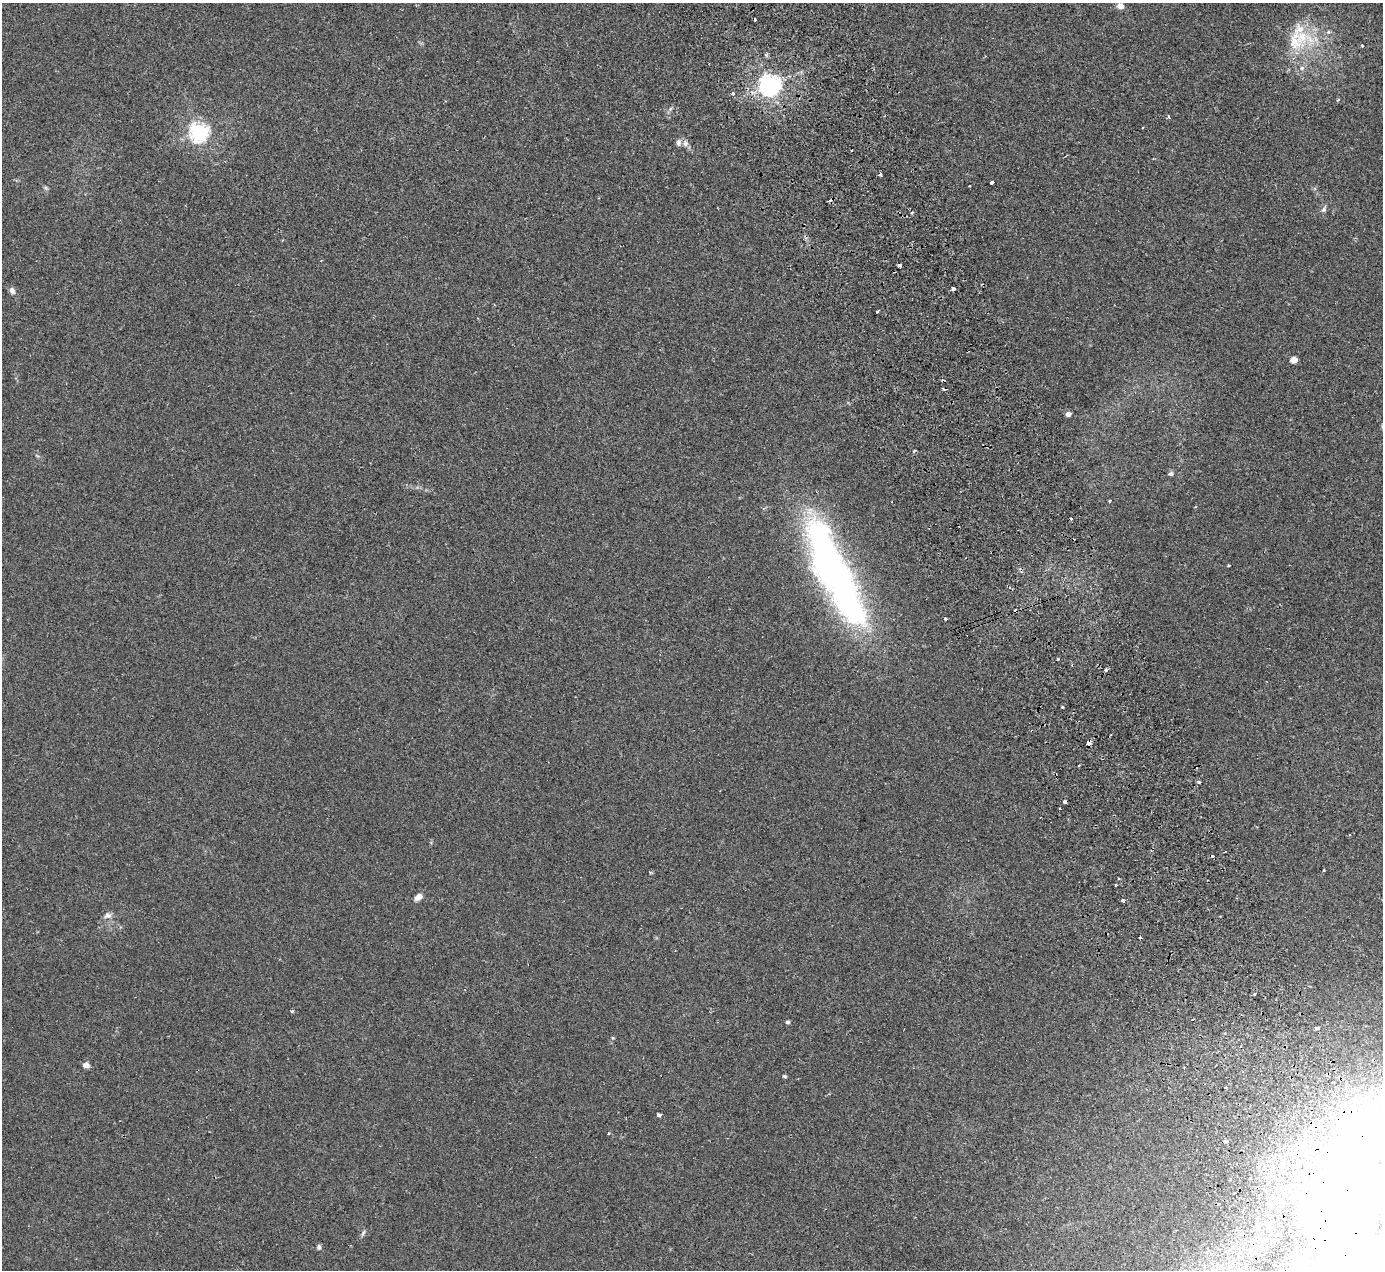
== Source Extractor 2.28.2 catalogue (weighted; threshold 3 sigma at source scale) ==
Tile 6 of 4 x 4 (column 2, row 2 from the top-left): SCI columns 1439-2819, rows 2848-4115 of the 5637 x 5567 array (HDU 1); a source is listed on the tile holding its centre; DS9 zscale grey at full resolution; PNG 1385 x 1272 px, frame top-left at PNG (2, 3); no overlay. Shown black and unused: <1% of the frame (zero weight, under 2 of 3 exposures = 3% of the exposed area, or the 3 px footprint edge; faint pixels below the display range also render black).
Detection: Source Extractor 2.28.2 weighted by HDU 2 'WHT'; one run over the whole footprint, this tile lists its part. Background 0.0185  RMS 0.0063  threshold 0.0286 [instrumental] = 3 sigma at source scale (4.5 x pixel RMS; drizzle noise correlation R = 1.50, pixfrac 1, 0.05/0.05 arcsec/px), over >= 5 px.
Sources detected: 74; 3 inside a brighter object's white glare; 14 cosmic-ray / hot-pixel residue — not listed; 2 inside a brighter listed object's ellipse — not listed separately; the other 55 listed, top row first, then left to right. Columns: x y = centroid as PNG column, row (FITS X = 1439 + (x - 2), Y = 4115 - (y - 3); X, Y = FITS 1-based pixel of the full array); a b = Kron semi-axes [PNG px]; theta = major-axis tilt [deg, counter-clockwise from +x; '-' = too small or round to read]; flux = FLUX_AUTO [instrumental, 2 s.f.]
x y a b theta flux
1120 6 6 5 - 3.9
1328 32 6 4 44 0.93
1302 37 25 18 66 22
1362 46 3 3 - 1.4
1302 68 4 4 - 2.2
770 85 7 7 - 360
733 93 3 3 - 2.4
1338 100 4 3 - 0.86
1169 117 4 3 - 1.2
1143 127 3 2 - 0.52
199 132 7 7 - 270
685 143 9 7 -81 2.2
880 174 4 3 - 2.7
992 182 4 3 - 12
969 186 2 2 - 0.72
45 188 6 4 -29 0.98
1324 209 8 6 44 1.6
912 212 3 3 - 0.88
899 265 4 3 - 4.7
953 289 3 3 - 4.4
12 290 8 6 -61 2.3
1294 360 5 4 - 7.9
1068 414 5 4 - 3.4
914 451 3 3 - 1.6
1171 474 6 5 - 1.3
1110 501 3 2 - 0.87
846 593 89 34 -69 170
945 619 3 3 - 3
1058 659 3 2 - 1.5
1106 670 3 3 - 2.6
1062 707 3 2 - 0.78
1088 743 4 3 - 34
1199 782 4 4 - 1
1065 801 4 3 - 17
1225 851 3 3 - 7
1324 870 3 3 - 0.59
1118 879 3 2 - 0.78
1116 885 3 3 - 1.6
419 897 9 6 37 4.1
1123 901 4 3 - 3.3
108 915 10 8 18 2.7
1254 994 3 3 - 1.1
292 1011 3 3 - 0.82
787 1022 4 4 - 1.4
1317 1028 4 3 - 4.6
613 1038 4 3 - 0.57
86 1065 5 4 - 5.5
784 1076 5 4 - 0.8
659 1115 4 3 - 2.6
609 1133 3 2 - 0.7
1250 1178 3 3 - 3.9
1230 1180 3 2 - 0.57
1353 1203 131 72 82 820
363 1233 8 4 55 1.2
319 1247 7 5 -90 1.3
Overlapping masked pixels (flux is a lower limit): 3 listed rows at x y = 1088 743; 1065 801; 1353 1203
Isophote crosses this tile's border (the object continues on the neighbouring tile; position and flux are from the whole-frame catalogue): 1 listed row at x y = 1353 1203